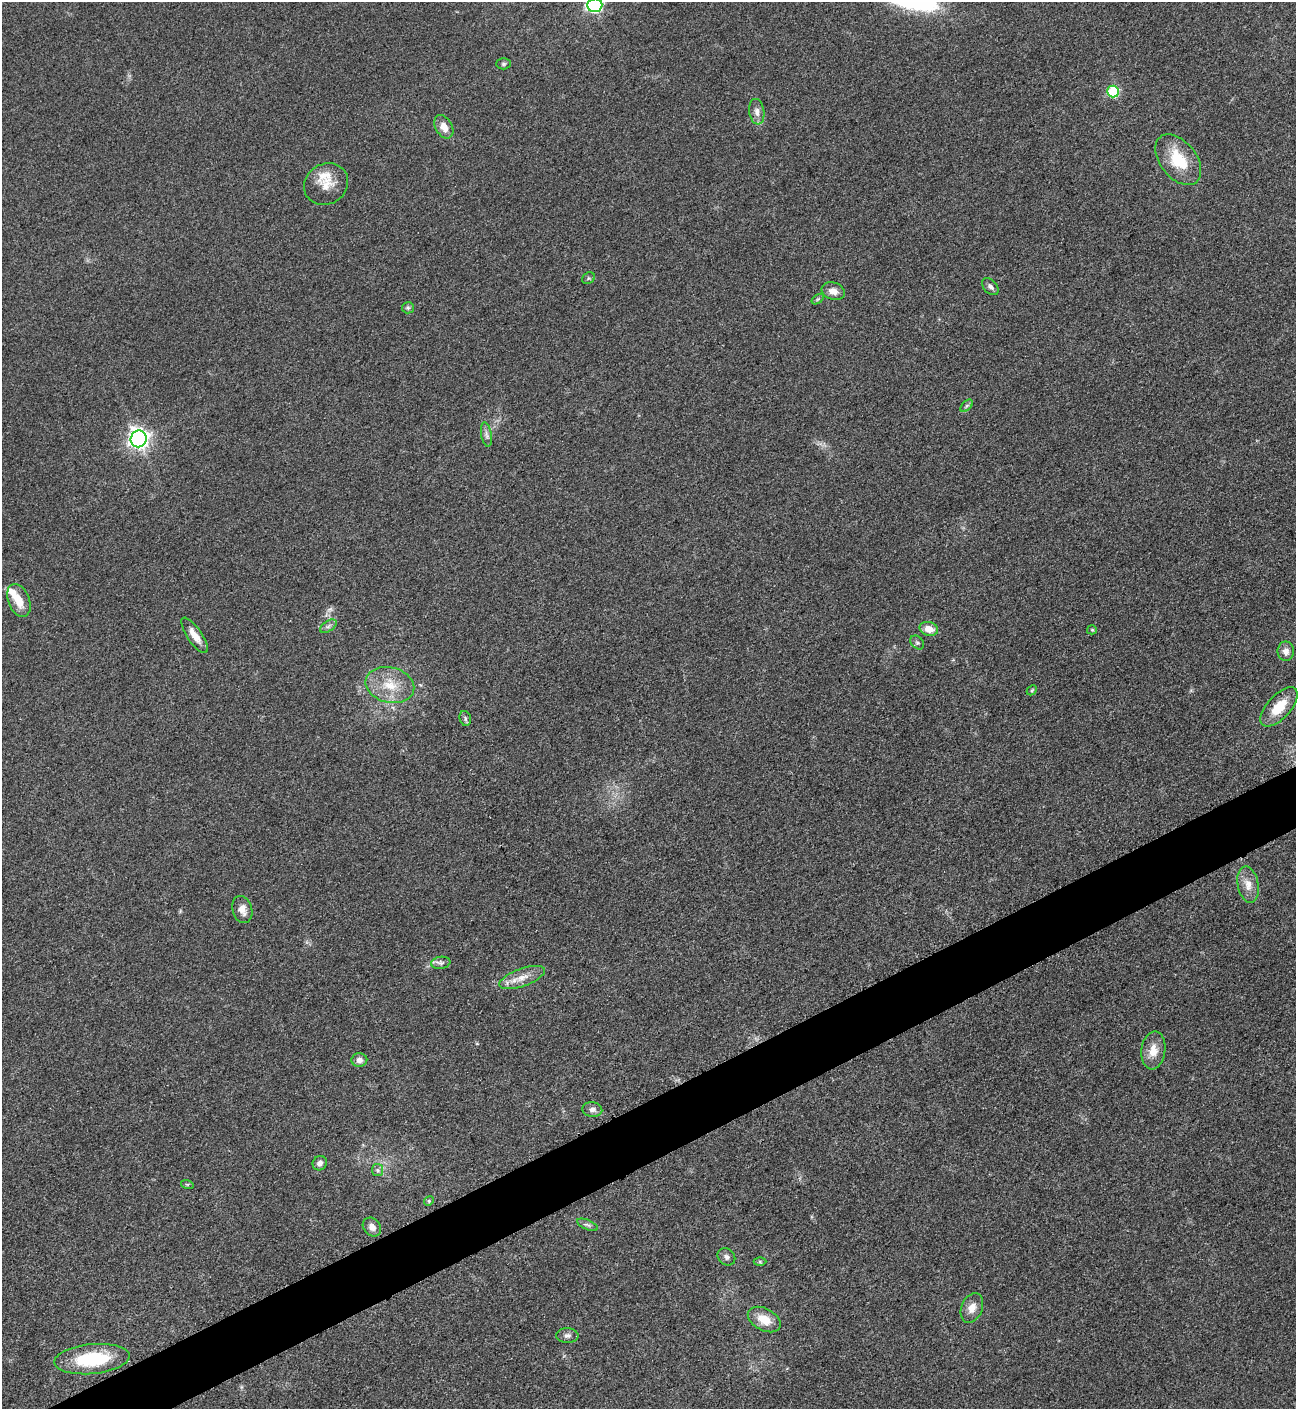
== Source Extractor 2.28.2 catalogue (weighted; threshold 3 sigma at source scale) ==
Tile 7 of 4 x 4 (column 3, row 2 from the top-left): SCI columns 2752-4045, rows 2822-4228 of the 5636 x 5647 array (HDU 1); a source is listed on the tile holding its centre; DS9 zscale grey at full resolution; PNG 1298 x 1411 px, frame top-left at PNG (2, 2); each listed source drawn as its Kron ellipse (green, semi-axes under 4 px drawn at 4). Shown black and unused: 4% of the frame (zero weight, under 3 of 5 exposures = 1% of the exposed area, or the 3 px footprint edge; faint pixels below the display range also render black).
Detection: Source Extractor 2.28.2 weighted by HDU 2 'WHT'; one run over the whole footprint, this tile lists its part. Background 0.095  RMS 0.0068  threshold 0.0304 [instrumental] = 3 sigma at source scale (4.5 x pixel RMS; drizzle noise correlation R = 1.50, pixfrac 1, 0.05/0.05 arcsec/px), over >= 5 px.
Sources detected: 47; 2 inside a brighter listed object's ellipse — not listed separately; the other 45 listed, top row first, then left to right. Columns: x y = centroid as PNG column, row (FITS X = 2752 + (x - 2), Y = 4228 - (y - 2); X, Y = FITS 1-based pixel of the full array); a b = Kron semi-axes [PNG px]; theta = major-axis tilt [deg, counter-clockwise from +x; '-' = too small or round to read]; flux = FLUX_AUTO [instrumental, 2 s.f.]
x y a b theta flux
595 5 7 7 - 140
504 64 7 5 1 1.2
1113 91 6 6 - 57
757 112 13 7 -82 3.8
444 127 13 8 -61 6.5
1178 160 29 18 -52 26
326 184 23 20 32 12
588 278 7 5 36 1.2
990 287 10 6 -46 2.6
833 291 12 8 -19 5.4
818 299 7 4 35 1.2
408 308 6 5 - 1.3
967 406 7 4 45 1.6
486 435 12 5 -80 2.6
139 439 8 8 - 360
19 600 17 10 -68 10
328 626 9 5 33 2
929 629 9 7 -15 7.9
1092 630 5 4 - 0.77
195 635 21 7 -56 7.8
917 643 8 5 -47 1.4
1286 651 10 8 -89 4.1
390 685 25 17 -14 19
1032 690 6 4 46 0.76
1279 707 24 11 48 17
465 718 8 5 -75 1.5
1248 885 18 10 -78 7.8
242 909 14 9 -75 5.6
441 963 10 6 9 2.2
522 977 24 9 19 8.9
1153 1050 19 12 83 9.6
359 1060 8 7 - 3.7
592 1109 10 7 -6 3.1
320 1163 7 6 - 3
377 1170 6 5 - 1.5
187 1184 6 4 -18 0.86
429 1201 5 4 - 0.91
587 1225 11 5 -23 1.9
372 1227 10 8 -47 4.2
726 1257 9 8 - 2.5
760 1262 6 4 -1 0.96
972 1308 15 10 67 6.5
764 1320 18 11 -28 12
567 1335 11 7 1 2.6
92 1359 38 15 5 42
Isophote crosses this tile's border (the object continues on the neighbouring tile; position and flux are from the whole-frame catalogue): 1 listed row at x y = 595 5